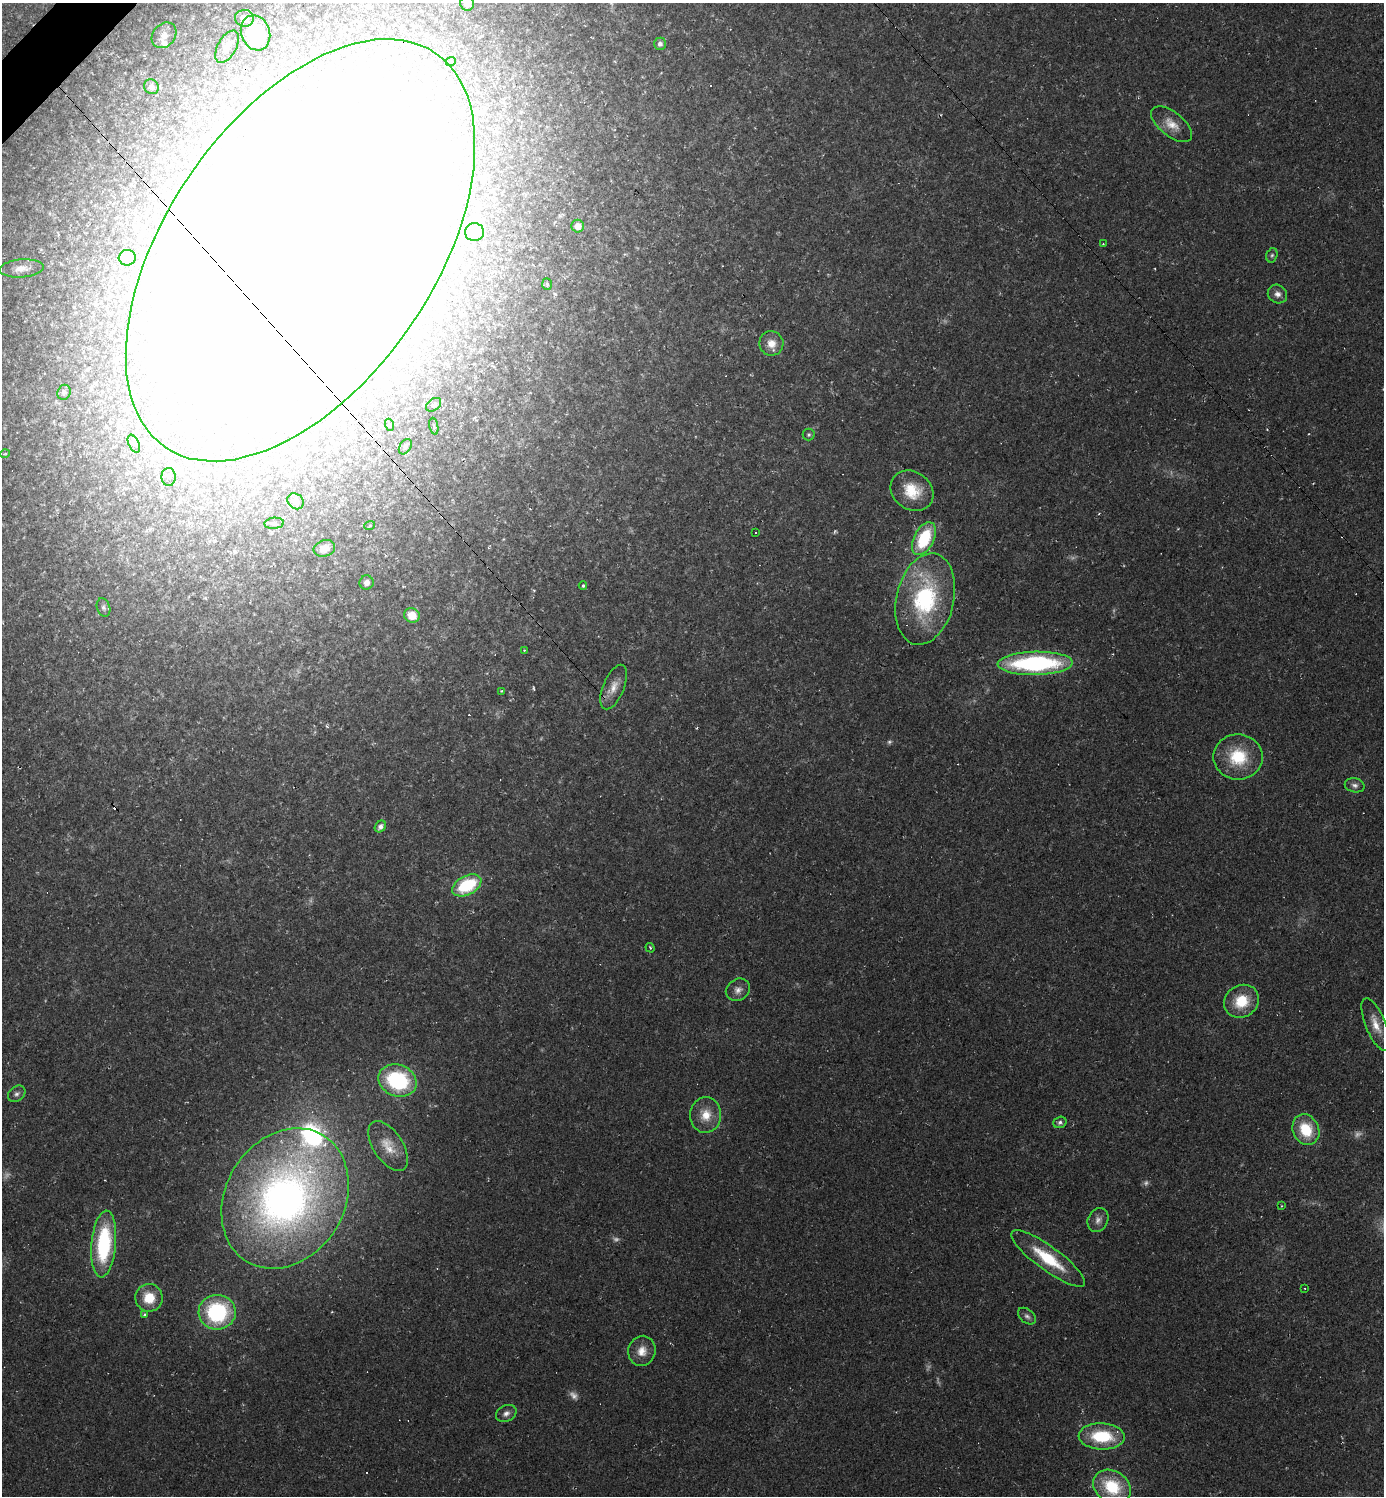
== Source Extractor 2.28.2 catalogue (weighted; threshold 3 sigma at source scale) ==
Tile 11 of 4 x 4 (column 3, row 3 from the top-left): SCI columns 2918-4299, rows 1496-2989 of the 5977 x 5977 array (HDU 1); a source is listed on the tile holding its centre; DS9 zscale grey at full resolution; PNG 1386 x 1498 px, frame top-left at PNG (2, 3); each listed source drawn as its Kron ellipse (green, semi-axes under 4 px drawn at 4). Shown black and unused: <1% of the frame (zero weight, under 2 of 3 exposures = <1% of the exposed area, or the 3 px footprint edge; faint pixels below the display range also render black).
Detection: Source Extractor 2.28.2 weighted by HDU 2 'WHT'; one run over the whole footprint, this tile lists its part. Background 0.0318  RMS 0.0063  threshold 0.0283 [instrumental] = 3 sigma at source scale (4.5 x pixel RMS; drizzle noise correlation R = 1.50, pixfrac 1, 0.05/0.05 arcsec/px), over >= 5 px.
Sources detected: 119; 8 too faint to see at this stretch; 22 inside a brighter object's white glare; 13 cosmic-ray / hot-pixel residue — neither listed nor drawn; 4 inside a brighter listed object's ellipse — not listed separately; the other 72 listed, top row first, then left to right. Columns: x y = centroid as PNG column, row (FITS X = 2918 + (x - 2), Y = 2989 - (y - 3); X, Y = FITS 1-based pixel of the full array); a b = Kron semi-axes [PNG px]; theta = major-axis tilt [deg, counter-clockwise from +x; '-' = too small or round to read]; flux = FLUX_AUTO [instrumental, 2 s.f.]
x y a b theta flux
467 3 7 7 - 12
244 18 9 8 - 6.2
255 33 18 14 -69 36
164 35 14 11 48 5.6
660 44 6 6 - 2
227 47 17 9 61 6
451 61 5 3 - 0.67
151 87 8 7 - 2.9
1172 124 24 12 -38 9.1
578 226 6 6 - 4.6
474 232 9 9 - 21
1103 244 2 2 - 0.53
300 250 239 134 56 2400
1272 255 7 5 73 1.3
127 258 8 8 - 12
21 268 22 9 4 6.5
547 284 6 5 - 0.93
1277 294 10 9 - 3.5
771 343 12 12 - 7.4
64 392 8 6 69 1.6
433 405 8 6 38 1.6
390 425 6 4 -71 0.97
434 426 8 2 -79 0.88
809 435 6 6 - 1.3
134 444 9 5 -63 2.2
405 447 8 5 58 2.3
5 454 5 3 - 0.82
169 477 9 7 -88 2.7
912 491 23 19 -35 19
296 501 9 7 -40 4
274 523 10 5 5 1.6
370 525 5 3 - 0.68
756 532 3 2 - 0.5
924 539 17 10 63 37
324 548 11 8 17 5.8
366 583 7 7 - 2.8
583 586 4 3 - 0.92
925 599 46 29 77 78
103 607 9 6 -73 2
412 615 8 7 - 12
524 650 3 3 - 0.55
1035 663 37 11 1 100
614 687 24 10 68 7.9
501 691 4 3 - 0.65
1238 757 24 22 -3 28
1355 785 10 7 -13 2.4
380 826 6 5 - 3.2
467 885 16 9 27 38
650 948 5 3 - 0.64
738 990 12 10 33 4
1241 1001 18 16 33 19
1376 1025 28 10 -68 9.6
398 1081 19 16 -20 60
17 1094 9 7 36 2.3
706 1115 18 15 85 11
1060 1122 7 5 18 1.7
1306 1130 16 13 -65 23
388 1146 28 15 -57 12
285 1198 74 59 58 390
1281 1206 4 2 - 0.53
1098 1220 12 10 66 4.1
104 1244 33 12 85 61
1048 1258 45 12 -36 29
1305 1288 2 2 - 0.42
149 1298 14 13 - 13
217 1312 19 17 5 63
144 1315 3 3 - 1.5
1027 1316 10 6 -40 2.3
642 1351 15 13 75 7.5
506 1413 11 8 27 3.1
1102 1436 23 13 -3 33
1112 1487 20 15 -32 30
Overlapping masked pixels (flux is a lower limit): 1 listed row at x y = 300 250
Isophote crosses this tile's border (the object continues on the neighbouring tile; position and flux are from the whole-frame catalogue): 2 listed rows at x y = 467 3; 300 250